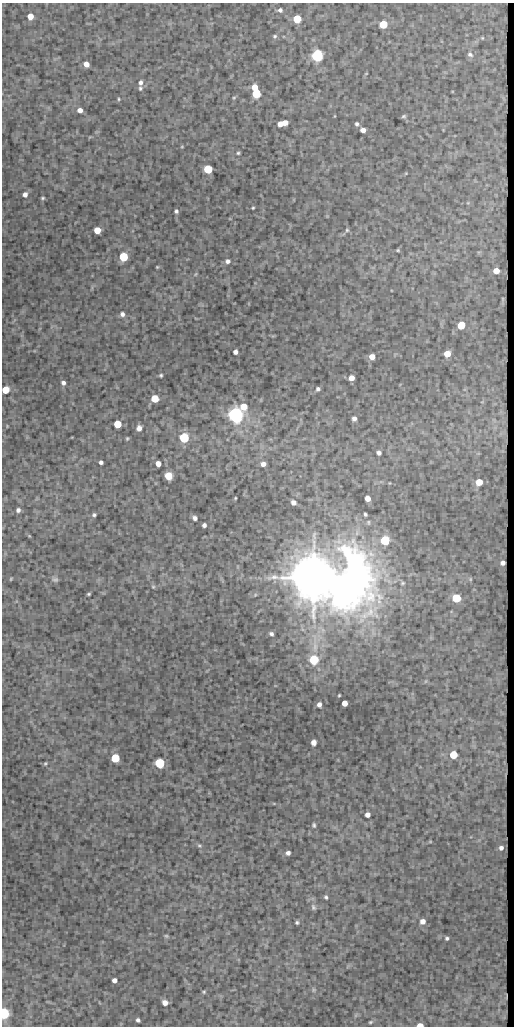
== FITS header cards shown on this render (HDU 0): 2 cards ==
NAXIS1  =                  512
NAXIS2  =                 1024

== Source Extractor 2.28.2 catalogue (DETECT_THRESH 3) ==
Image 512 x 1024 px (HDU 0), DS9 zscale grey, 1 PNG px = 1 image px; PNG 516 x 1028 px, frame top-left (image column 1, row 1024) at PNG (2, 3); no overlay
Background 572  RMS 1.2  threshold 3.57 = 3 sigma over >= 5 px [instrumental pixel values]
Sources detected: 110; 1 with non-positive FLUX_AUTO (blend fragments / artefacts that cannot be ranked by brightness) is not listed; the other 109 listed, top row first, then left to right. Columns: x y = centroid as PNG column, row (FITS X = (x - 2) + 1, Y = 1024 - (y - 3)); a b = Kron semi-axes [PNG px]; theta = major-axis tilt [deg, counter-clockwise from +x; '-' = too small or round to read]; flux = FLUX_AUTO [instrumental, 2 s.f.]
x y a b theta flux
280 10 7 6 - 270
30 16 5 5 - 880
297 19 5 5 - 3000
383 24 5 5 - 2700
275 36 6 6 - 170
482 38 5 3 - 72
317 55 6 6 - 16000
470 55 7 6 - 200
86 64 5 4 - 510
366 74 4 3 - 65
140 82 5 4 - 210
254 87 5 5 - 900
140 88 4 4 - 110
256 94 5 5 - 4400
234 98 5 4 - 88
119 99 4 3 - 70
80 110 5 4 - 430
335 116 5 3 - 70
404 116 5 4 - 110
285 123 5 4 - 580
280 124 5 5 - 730
357 124 6 6 - 220
363 130 5 5 - 500
238 153 4 4 - 100
208 169 5 5 - 3300
25 194 6 5 - 350
43 198 4 3 - 110
253 208 3 2 - 76
176 211 4 4 - 170
97 230 5 5 - 1300
347 230 5 5 - 130
398 250 3 3 - 74
123 257 6 5 - 4800
228 261 6 6 - 280
157 267 6 4 14 110
496 271 5 4 - 820
195 274 7 5 24 170
122 314 8 8 - 420
461 325 5 5 - 2700
235 352 4 4 - 300
447 354 5 5 - 1200
372 357 5 4 - 730
161 375 5 5 - 150
351 378 5 4 - 570
63 383 7 6 - 320
318 389 4 4 - 180
5 390 5 5 - 1700
155 398 5 5 - 2400
244 407 6 6 - 1400
236 415 6 6 - 42000
354 419 4 4 - 240
117 424 5 5 - 2700
7 426 4 4 - 67
139 428 5 5 - 470
127 438 5 3 - 90
184 438 5 5 - 7200
379 453 4 4 - 240
101 462 4 4 - 210
158 464 5 4 - 540
263 464 5 4 - 400
168 476 5 5 - 2200
479 482 5 5 - 1200
235 498 3 2 - 69
367 498 5 4 - 650
293 503 5 4 - 370
18 510 4 4 - 200
365 514 4 3 - 110
94 515 3 3 - 120
195 518 5 4 - 260
204 525 4 4 - 240
385 540 5 5 - 5100
314 577 13 13 - 310000
470 579 7 5 -49 170
55 580 8 4 -5 120
349 582 75 59 58 39000
153 587 5 3 - 69
89 594 3 2 - 86
456 598 5 5 - 4300
271 634 4 4 - 200
314 660 8 8 - 1800
426 681 6 4 71 120
339 695 3 2 - 78
345 703 5 4 - 700
319 704 5 4 - 340
314 742 6 5 - 380
453 755 5 5 - 2700
115 758 5 5 - 4900
160 763 6 5 - 7000
45 764 6 5 - 140
367 815 4 4 - 380
314 825 4 3 - 110
199 845 7 6 - 180
501 848 4 4 - 230
288 853 4 4 - 260
326 897 4 3 - 120
313 907 6 5 - 130
423 921 5 4 - 430
297 922 3 3 - 110
166 936 5 3 - 71
447 938 3 3 - 130
114 980 4 4 - 330
313 990 6 4 72 94
204 992 3 2 - 71
165 1003 5 5 - 440
4 1013 5 5 - 12000
356 1015 11 6 56 360
138 1020 4 4 - 170
370 1022 11 7 17 380
420 1025 6 3 1 750
At the frame edge (FLAGS 8, measured only in part): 3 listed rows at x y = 5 390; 4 1013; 420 1025
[1 non-positive-flux detection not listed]